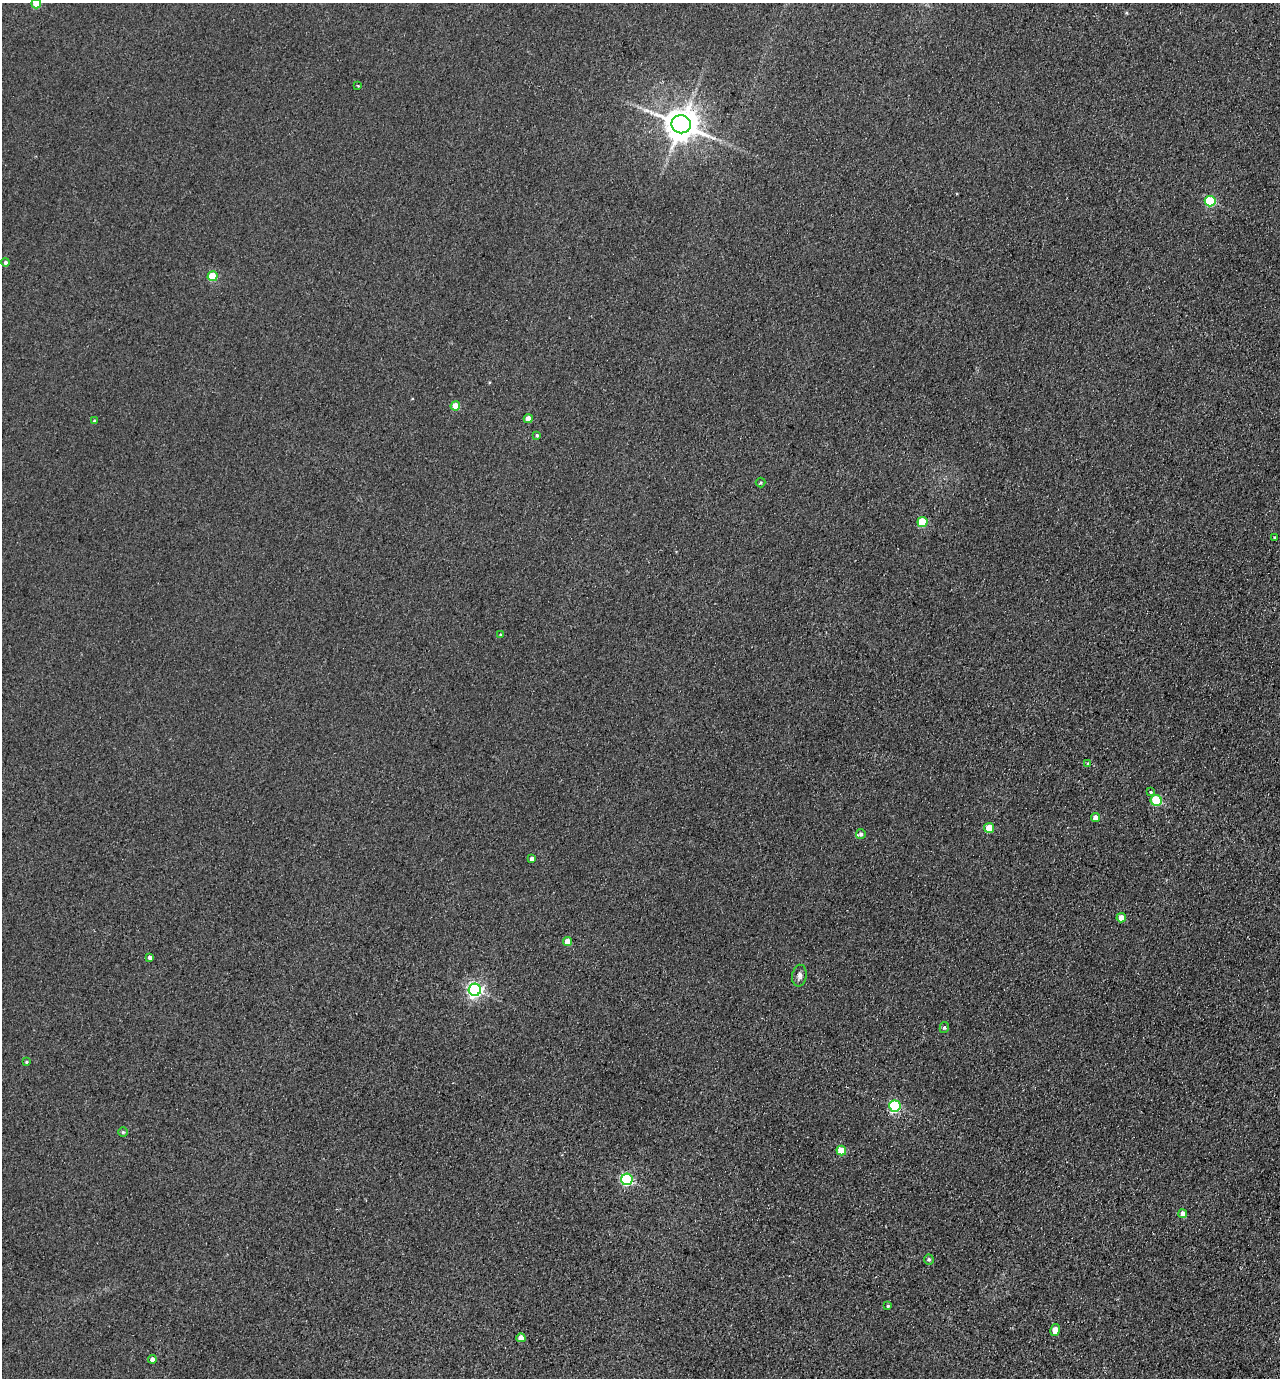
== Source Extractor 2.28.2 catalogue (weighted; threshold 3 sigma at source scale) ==
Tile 6 of 4 x 4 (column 2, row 2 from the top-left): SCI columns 1473-2750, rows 2780-4155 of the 5630 x 5558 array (HDU 1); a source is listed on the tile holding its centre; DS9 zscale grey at full resolution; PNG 1282 x 1380 px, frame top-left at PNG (2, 3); each listed source drawn as its Kron ellipse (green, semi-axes under 4 px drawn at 4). Shown black and unused: <1% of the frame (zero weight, under 2 of 3 exposures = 3% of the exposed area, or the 3 px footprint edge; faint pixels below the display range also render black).
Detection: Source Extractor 2.28.2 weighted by HDU 2 'WHT'; one run over the whole footprint, this tile lists its part. Background 0.116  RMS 0.012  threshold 0.0549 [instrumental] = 3 sigma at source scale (4.5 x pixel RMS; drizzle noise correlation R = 1.50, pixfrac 1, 0.05/0.05 arcsec/px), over >= 5 px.
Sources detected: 40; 1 cosmic-ray / hot-pixel residue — neither listed nor drawn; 1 inside a brighter listed object's ellipse — not listed separately; the other 38 listed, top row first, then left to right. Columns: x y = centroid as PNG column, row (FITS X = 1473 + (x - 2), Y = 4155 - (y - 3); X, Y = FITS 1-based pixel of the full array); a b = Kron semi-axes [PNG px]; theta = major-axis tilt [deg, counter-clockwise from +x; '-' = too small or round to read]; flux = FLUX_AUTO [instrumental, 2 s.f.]
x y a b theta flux
36 4 5 5 - 31
358 86 3 3 - 0.99
681 124 10 9 - 2500
1210 201 5 5 - 82
6 262 4 4 - 2.8
213 276 5 5 - 41
455 406 4 4 - 23
528 419 4 4 - 14
94 421 3 3 - 2
537 435 4 3 - 1.8
761 483 5 5 - 1.8
922 522 5 5 - 57
1275 538 3 3 - 1.7
500 635 3 3 - 2.2
1088 763 3 2 - 2.4
1151 792 3 3 - 3.6
1156 800 6 5 - 60
1095 817 4 4 - 7.4
989 828 5 5 - 28
861 834 5 5 - 2.7
532 859 4 4 - 4.6
1121 918 4 4 - 16
567 941 4 4 - 16
150 957 4 3 - 3.7
799 976 11 7 81 5.2
475 990 6 6 - 350
944 1028 5 4 - 1.7
26 1062 4 3 - 1.5
895 1106 5 5 - 120
123 1132 5 5 - 1.8
841 1150 5 5 - 30
627 1179 6 5 - 150
1183 1214 4 4 - 8.3
929 1259 5 5 - 2.3
888 1306 3 3 - 1.4
1055 1330 6 4 79 14
521 1338 4 4 - 13
152 1359 4 4 - 5.9
Isophote crosses this tile's border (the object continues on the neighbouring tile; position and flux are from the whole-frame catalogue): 1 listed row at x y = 36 4